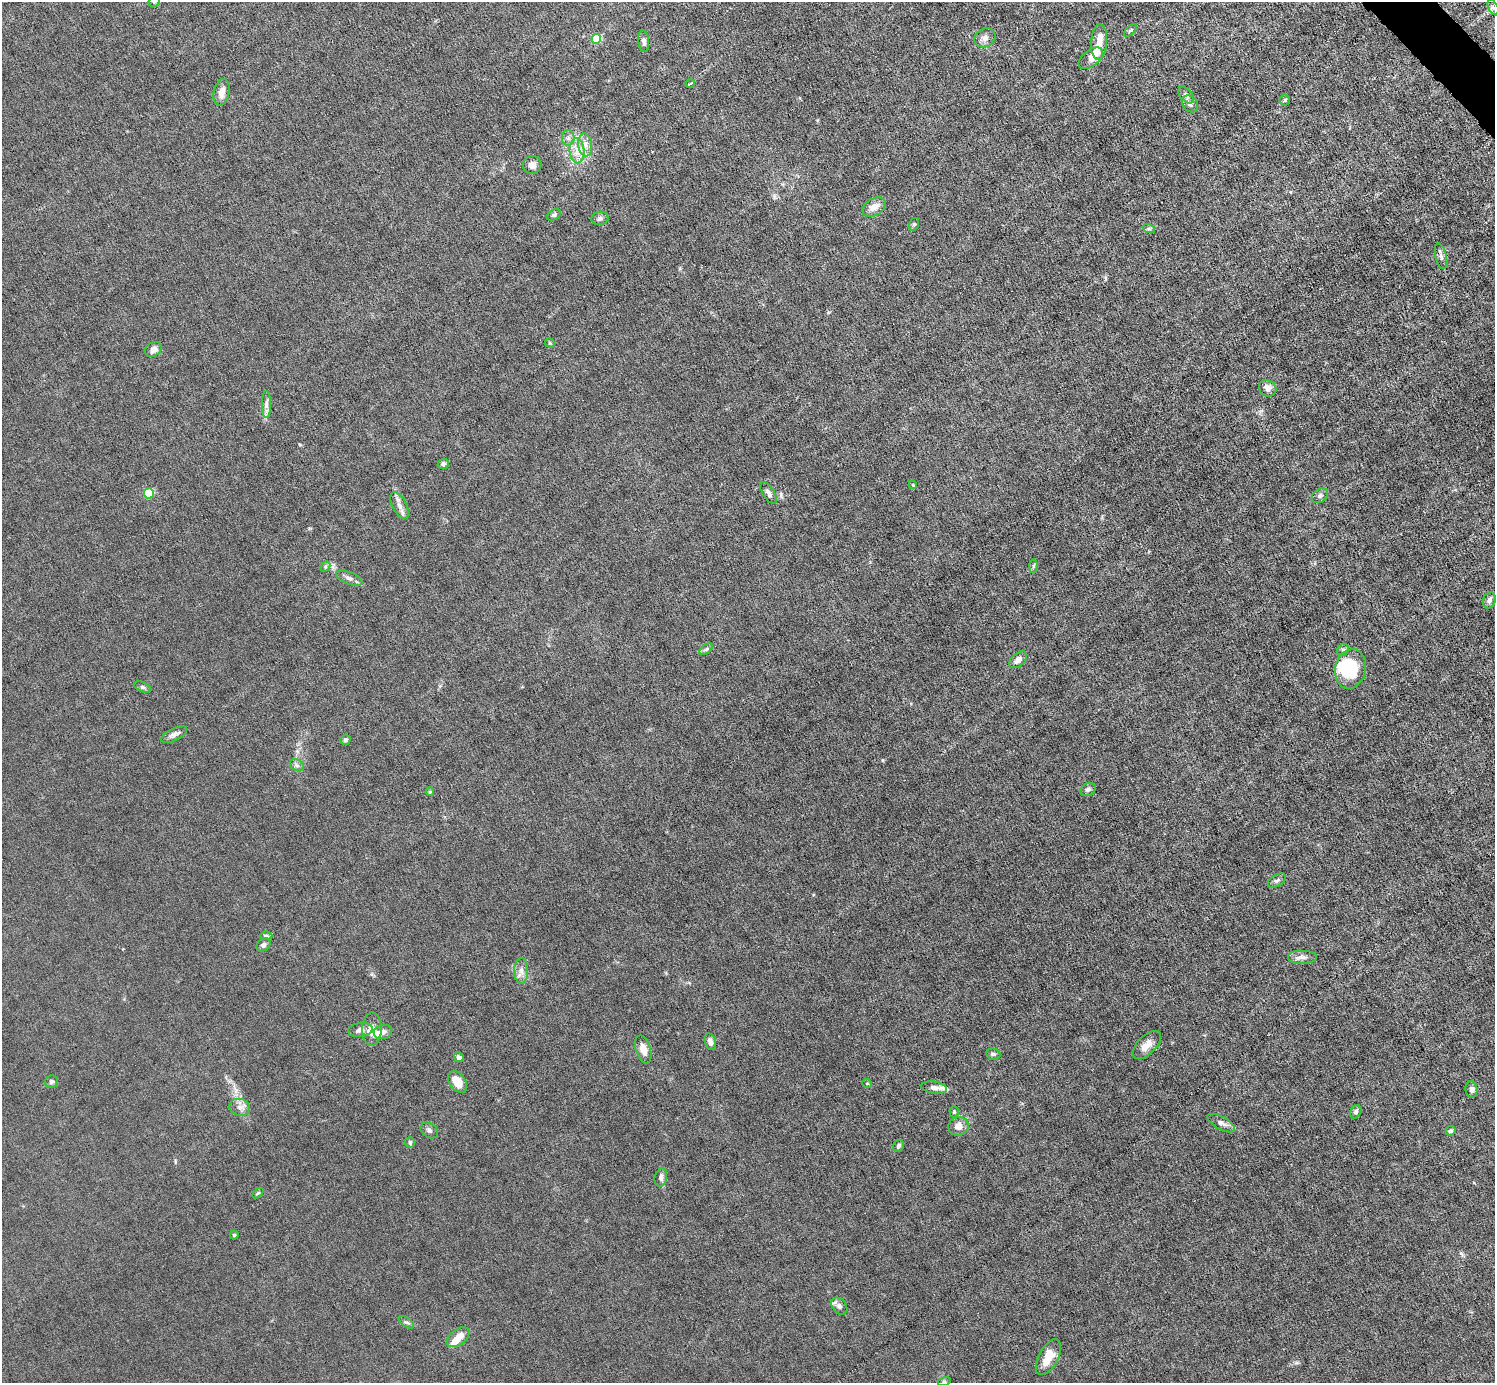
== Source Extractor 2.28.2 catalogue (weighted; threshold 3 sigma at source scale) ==
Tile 10 of 4 x 4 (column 2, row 3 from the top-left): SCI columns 1495-2987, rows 1677-3057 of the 5974 x 5972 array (HDU 1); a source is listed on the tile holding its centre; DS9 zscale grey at full resolution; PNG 1497 x 1385 px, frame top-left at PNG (2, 2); each listed source drawn as its Kron ellipse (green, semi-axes under 4 px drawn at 4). Shown black and unused: <1% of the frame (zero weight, under 6 of 12 exposures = <1% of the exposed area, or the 3 px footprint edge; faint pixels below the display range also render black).
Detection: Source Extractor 2.28.2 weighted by HDU 2 'WHT'; one run over the whole footprint, this tile lists its part. Background 0.0142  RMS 0.003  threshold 0.0124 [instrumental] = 3 sigma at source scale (4.09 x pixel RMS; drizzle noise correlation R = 1.36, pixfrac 0.8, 0.05/0.05 arcsec/px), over >= 5 px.
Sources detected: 89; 1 inside a brighter object's white glare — neither listed nor drawn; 6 inside a brighter listed object's ellipse — not listed separately; the other 82 listed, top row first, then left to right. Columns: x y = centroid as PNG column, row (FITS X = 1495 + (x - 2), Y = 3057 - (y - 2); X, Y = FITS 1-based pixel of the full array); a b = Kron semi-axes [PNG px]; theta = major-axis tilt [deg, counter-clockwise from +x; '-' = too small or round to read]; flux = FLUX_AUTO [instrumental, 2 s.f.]
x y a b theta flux
154 2 6 5 - 0.46
1493 7 8 4 -63 0.69
1130 30 8 3 45 0.36
985 38 11 9 30 1.3
596 39 5 5 - 13
644 41 11 5 -85 0.98
1099 42 18 8 85 3.2
1091 58 14 8 38 2.3
690 84 4 3 - 0.41
222 92 13 7 77 1.9
1186 95 10 6 -49 0.86
1285 100 5 5 - 0.42
1190 104 9 7 -51 1
568 138 8 6 -89 0.91
585 145 11 7 -83 1.8
577 151 12 7 -86 2.3
532 165 9 9 - 1.6
874 207 12 8 30 2.4
554 215 7 5 30 0.56
600 218 8 6 8 0.82
914 224 6 5 - 0.45
1149 229 6 4 -18 0.47
1441 256 13 5 -76 0.93
550 343 5 4 - 0.37
153 349 9 6 31 1.7
1268 388 9 8 - 1.6
266 405 13 4 -90 1.1
443 464 5 5 - 0.73
913 485 4 3 - 0.26
149 493 5 5 - 12
769 493 12 5 -58 0.96
1320 496 9 6 36 0.77
400 506 14 7 -62 1.7
1033 566 6 4 89 0.48
325 567 6 4 47 0.42
349 578 14 6 -22 1.1
1489 600 8 6 71 1
706 649 7 4 37 0.53
1343 650 6 5 - 0.56
1018 660 10 6 40 1.7
1351 669 20 15 77 12
143 687 9 5 -25 0.65
174 735 14 6 25 1.2
345 740 5 5 - 0.55
297 765 7 5 -31 0.65
1088 790 8 6 26 0.86
430 792 4 3 - 0.36
1277 880 10 5 30 0.78
266 936 6 4 0 0.41
263 945 8 6 40 0.8
1302 957 15 7 0 1.6
521 971 13 7 90 1.6
372 1029 16 9 88 2.5
360 1030 12 7 9 1.3
383 1032 9 7 13 1.3
710 1042 8 5 -73 1.3
1147 1045 18 9 44 2.6
643 1049 14 7 -73 2.5
993 1054 7 5 -14 0.58
459 1057 5 4 - 0.68
51 1082 6 6 - 0.57
458 1082 12 8 -54 3.9
867 1083 5 3 - 0.22
934 1088 13 6 -8 1.3
1471 1089 8 6 -82 0.91
240 1107 10 8 -14 1.5
954 1112 5 4 - 0.41
1356 1112 7 5 65 0.71
1221 1123 15 6 -29 1.3
958 1126 10 9 - 2
429 1130 9 7 -34 0.81
1451 1131 5 4 - 0.58
410 1142 5 5 - 0.57
899 1146 6 5 - 0.61
661 1177 9 6 77 1
258 1193 6 4 43 0.36
234 1235 4 3 - 0.41
839 1306 9 6 -50 0.87
406 1322 9 4 -34 0.56
458 1337 13 7 36 3.2
1048 1357 20 9 61 5.1
944 1382 6 4 18 0.4
Isophote crosses this tile's border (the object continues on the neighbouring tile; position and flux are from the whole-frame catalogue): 1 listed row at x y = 154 2